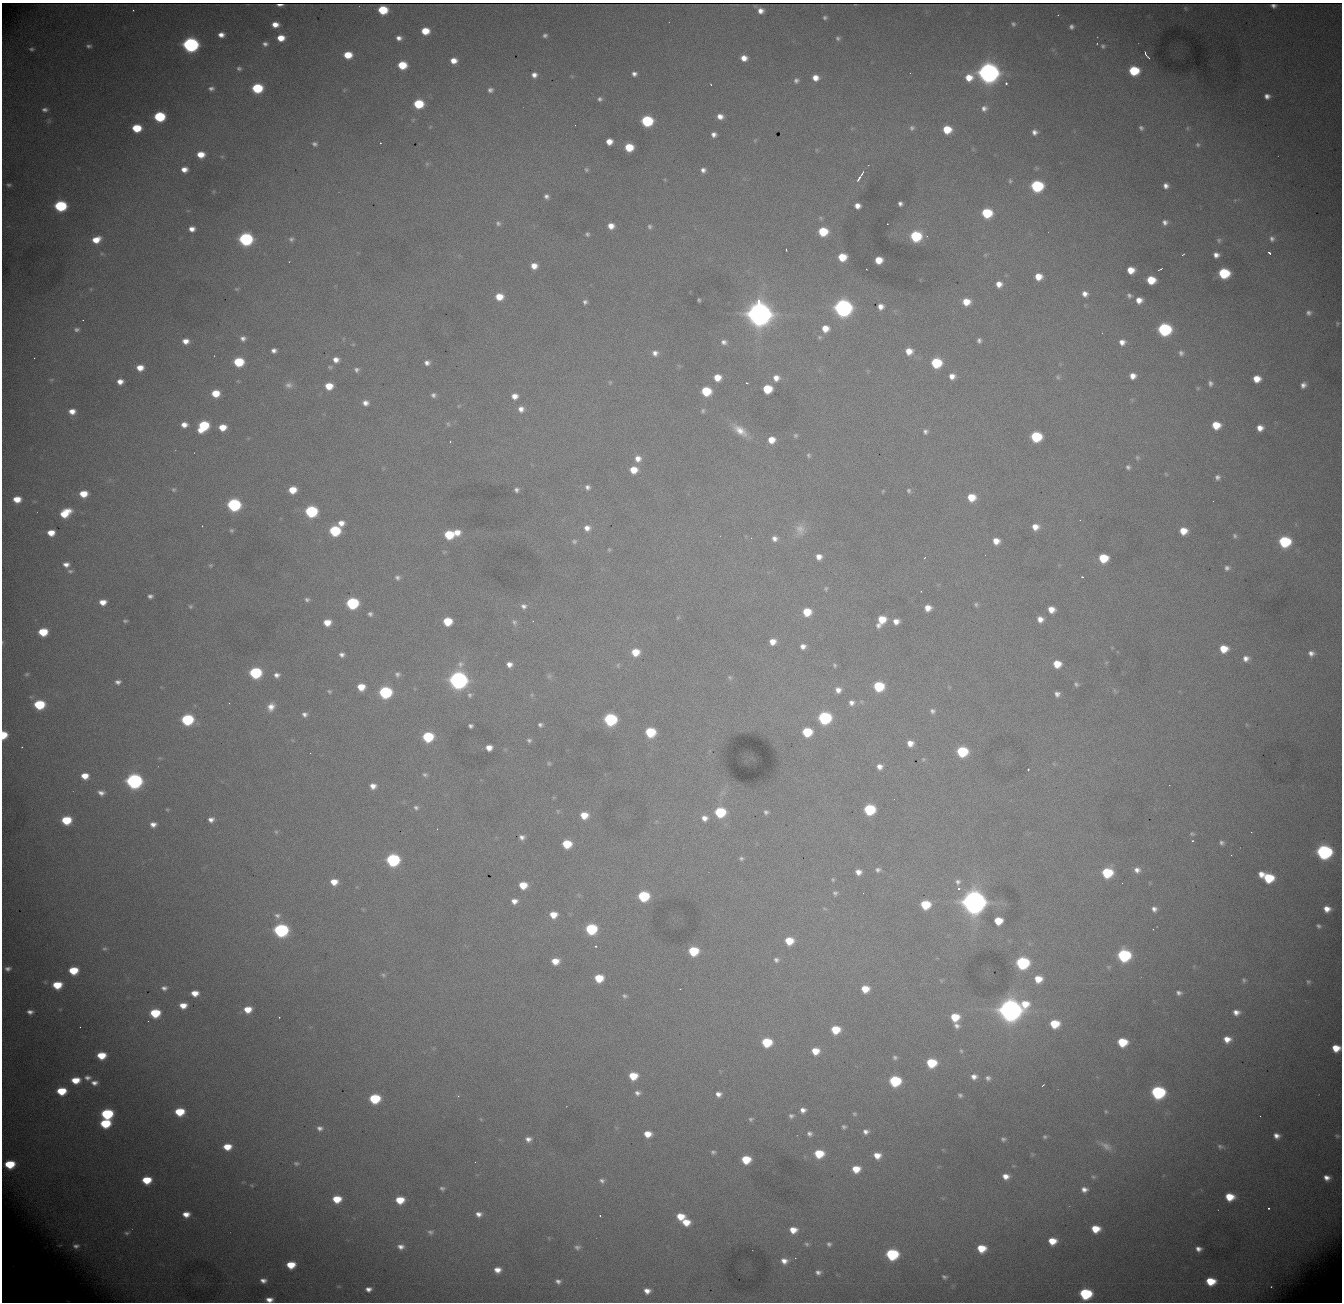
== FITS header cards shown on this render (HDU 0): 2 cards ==
NAXIS1  = 1340
NAXIS2  = 1300

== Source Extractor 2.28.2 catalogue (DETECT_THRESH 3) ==
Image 1340 x 1300 px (HDU 0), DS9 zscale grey, 1 PNG px = 1 image px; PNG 1344 x 1304 px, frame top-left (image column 1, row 1300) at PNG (2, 3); no overlay
Background 2630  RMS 29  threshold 87.5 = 3 sigma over >= 5 px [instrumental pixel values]
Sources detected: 484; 2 with non-positive FLUX_AUTO (blend fragments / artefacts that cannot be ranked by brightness) are not listed; the other 482 listed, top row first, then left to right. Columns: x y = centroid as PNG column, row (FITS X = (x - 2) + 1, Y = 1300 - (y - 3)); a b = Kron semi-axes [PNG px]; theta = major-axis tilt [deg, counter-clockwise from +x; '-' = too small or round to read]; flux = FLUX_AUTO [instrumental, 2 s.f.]
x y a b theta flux
280 5 5 2 - 8.1e+03
133 10 2 2 - 1.4e+03
383 10 7 6 - 8.4e+04
761 11 5 5 - 1.2e+04
825 17 4 4 - 3.8e+03
275 24 6 5 - 1.9e+04
1013 24 6 5 - 4.2e+03
1071 27 5 4 - 5.8e+03
425 31 6 6 - 4.3e+04
221 35 6 5 - 1.3e+04
545 35 5 4 - 5.0e+03
281 38 6 5 - 2.9e+04
399 38 5 4 - 9.2e+03
838 38 6 5 - 4.2e+03
265 44 6 5 - 6.3e+03
1097 44 2 2 - 1.2e+03
190 45 8 7 - 7.8e+05
89 46 6 5 - 5.1e+03
1103 46 5 5 - 3.8e+03
31 49 5 4 - 4.0e+03
348 55 7 6 - 4.3e+04
1146 55 9 2 -55 5.3e+03
744 58 7 6 - 1.8e+04
454 61 6 5 - 2.0e+04
402 65 7 6 - 6.0e+04
239 68 5 4 - 4.3e+03
1134 71 7 6 - 1.1e+05
988 72 9 8 - 2.6e+06
634 74 5 5 - 7.7e+03
534 75 6 6 - 1.1e+04
969 77 10 8 26 3.3e+04
815 78 7 6 - 1.9e+04
796 80 7 7 - 6.6e+03
1006 83 3 3 - 3.3e+03
711 84 2 2 - 1.4e+03
211 88 7 5 -1 6.2e+03
257 88 7 6 - 1.3e+05
490 90 7 6 - 6.7e+03
1267 96 7 6 - 1.0e+04
600 99 6 5 - 5.6e+03
418 104 7 6 - 9.6e+04
984 108 8 7 - 1.0e+04
45 110 7 5 0 6.7e+03
720 116 7 6 - 1.4e+04
159 117 7 6 - 1.5e+05
49 121 8 5 82 3.7e+03
647 121 7 7 - 2.0e+05
575 125 2 2 - 1.3e+03
137 128 7 6 - 7.0e+04
912 128 7 6 - 5.3e+03
1141 128 5 4 - 4.7e+03
1187 128 7 4 90 2.9e+03
947 129 7 6 - 5.4e+04
1034 132 6 6 - 9.4e+03
714 134 5 5 - 8.7e+03
755 140 6 4 45 2.6e+03
609 142 6 5 - 2.0e+04
380 143 2 2 - 1.1e+03
315 144 7 5 -18 5.3e+03
1198 145 7 6 - 4.9e+03
629 147 6 6 - 5.9e+04
201 154 7 6 - 3.0e+04
222 156 6 4 1 2.7e+03
427 164 6 5 - 3.3e+03
184 169 6 5 - 1.5e+04
586 170 6 5 - 3.8e+03
703 170 6 5 - 8.0e+03
862 173 8 3 55 4.7e+03
859 178 7 3 55 6.2e+03
1010 181 6 5 - 3.1e+03
9 185 6 4 0 3.8e+03
1037 186 8 7 - 2.5e+05
1166 186 6 6 - 1.0e+04
546 196 5 5 - 6.6e+03
900 203 5 4 - 6.3e+03
60 206 8 6 -1 2.2e+05
857 206 6 5 - 1.4e+04
987 213 7 7 - 1.1e+05
821 218 6 5 - 3.5e+03
1165 222 7 7 - 8.7e+03
498 223 7 6 - 4.8e+03
611 226 7 6 - 1.8e+04
650 226 5 5 - 4.3e+03
192 229 5 5 - 1.4e+04
823 232 7 6 - 8.3e+04
587 234 5 5 - 3.9e+03
916 236 7 7 - 1.6e+05
246 239 8 7 - 4.2e+05
291 239 8 7 - 5.9e+03
1272 239 8 7 - 8.0e+03
96 240 8 6 20 3.0e+04
1219 240 6 6 - 4.0e+03
786 250 3 2 - 1.5e+03
1269 253 4 3 - 3.8e+03
985 255 6 4 44 2.5e+03
1183 255 4 2 - 2.1e+03
1216 255 6 5 - 1.1e+04
842 257 7 6 - 4.9e+04
878 260 6 6 - 3.6e+04
534 266 6 6 - 1.9e+04
1160 269 5 2 - 2.1e+03
1131 270 6 6 - 3.0e+04
1224 273 7 7 - 1.5e+05
1038 277 6 6 - 2.8e+04
1151 280 7 6 - 5.6e+04
999 284 7 7 - 1.7e+04
236 289 6 4 -19 2.8e+03
1085 294 7 6 - 1.2e+04
1129 295 8 6 -42 5.3e+03
499 297 7 6 - 3.3e+04
699 300 4 3 - 2.8e+03
1139 300 6 6 - 1.7e+04
585 302 5 5 - 5.6e+03
966 302 7 6 - 3.2e+04
881 307 6 5 - 1.3e+04
843 308 8 8 - 1.3e+06
759 311 16 8 -85 4.9e+06
1309 313 7 6 - 6.4e+03
83 320 2 2 - 3.5e+03
1337 323 6 3 -90 2.0e+03
825 328 7 7 - 2.6e+04
77 329 7 5 7 5.4e+03
1164 329 8 7 - 3.5e+05
820 337 6 5 - 3.4e+03
243 338 7 6 - 8.5e+03
979 340 5 5 - 5.5e+03
186 341 7 6 - 1.7e+04
724 342 7 6 - 7.8e+03
1122 342 6 6 - 1.2e+04
274 350 5 4 - 7.9e+03
909 351 7 6 - 2.4e+04
655 353 8 8 - 1.1e+04
1181 353 7 6 - 6.3e+03
34 358 2 2 - 1.1e+03
336 360 6 6 - 1.3e+04
239 362 7 6 - 1.0e+05
427 363 6 5 - 8.8e+03
936 363 7 7 - 1.2e+05
330 367 6 5 - 3.2e+03
140 368 7 6 - 2.2e+04
357 370 6 6 - 5.6e+03
952 376 6 6 - 1.5e+04
1133 376 6 5 - 1.6e+04
717 377 6 6 - 2.9e+04
1058 377 7 6 - 4.1e+03
776 378 7 7 - 1.5e+04
51 379 7 4 9 3.1e+03
1257 379 6 6 - 3.0e+04
120 382 6 5 - 1.5e+04
610 382 6 4 70 2.5e+03
746 383 3 2 - 1.9e+03
1210 383 7 6 - 6.5e+03
289 385 10 8 -1 9.1e+03
1303 385 7 6 - 9.5e+03
329 386 6 6 - 3.6e+04
1198 388 5 5 - 2.3e+03
767 389 7 6 - 7.5e+04
706 391 7 6 - 8.9e+04
215 393 7 6 - 4.1e+04
433 395 7 6 - 6.2e+03
515 396 6 6 - 1.5e+04
365 403 7 6 - 1.1e+04
458 406 5 3 - 1.9e+03
521 409 8 8 - 1.3e+04
72 411 7 6 - 1.8e+04
703 411 6 6 - 4.0e+03
448 424 6 5 - 3.7e+03
184 425 6 5 - 1.4e+04
1216 425 7 6 - 4.4e+04
203 426 9 7 47 1.3e+05
222 427 6 5 - 3.1e+04
1260 428 6 5 - 1.7e+04
740 430 23 10 -37 3.2e+04
925 431 7 7 - 6.5e+03
795 435 6 6 - 3.7e+03
1036 437 7 7 - 1.4e+05
771 440 7 6 - 2.7e+04
450 442 3 2 - 1.3e+03
808 455 6 6 - 4.1e+03
1137 457 7 6 - 3.6e+03
638 459 8 8 - 1.6e+04
1128 467 6 5 - 4.9e+03
633 470 7 7 - 3.3e+04
1166 474 6 3 -45 1.9e+03
1217 477 5 5 - 6.1e+03
587 487 7 6 - 7.2e+03
174 489 7 6 - 4.3e+03
292 490 6 6 - 3.8e+04
516 490 4 4 - 5.5e+03
883 491 5 4 - 2.2e+03
909 491 6 5 - 4.0e+03
83 494 7 6 - 3.5e+04
971 497 7 7 - 4.4e+04
17 499 7 6 - 3.2e+04
234 505 8 7 - 3.6e+05
311 511 7 7 - 2.5e+05
65 513 10 6 33 4.9e+04
341 523 7 6 - 1.6e+04
1035 527 7 6 - 1.9e+04
587 528 8 7 - 1.4e+04
231 530 5 4 - 3.4e+03
800 530 17 13 86 2.3e+04
335 531 7 6 - 1.6e+05
1183 531 7 6 - 3.1e+04
457 532 8 7 - 2.1e+04
51 533 6 5 - 2.6e+04
449 535 7 6 - 8.6e+04
1235 536 7 5 -59 4.4e+03
774 538 7 6 - 1.0e+04
574 541 7 6 - 5.0e+03
996 541 6 6 - 2.1e+04
1284 542 8 7 - 2.0e+05
609 549 5 4 - 2.5e+03
819 557 6 6 - 1.5e+04
1103 558 7 6 - 7.4e+04
66 564 7 6 - 1.1e+04
210 565 5 5 - 2.9e+03
1227 568 8 7 - 6.9e+03
70 571 8 6 -3 5.0e+03
1082 577 3 2 - 1.6e+03
397 578 8 6 -16 6.3e+03
826 589 7 5 80 3.4e+03
150 596 5 4 - 5.8e+03
307 599 6 5 - 5.0e+03
103 602 7 6 - 1.9e+04
352 603 7 7 - 2.5e+05
976 604 6 5 - 3.8e+03
190 606 6 6 - 3.8e+03
524 606 8 7 - 8.8e+03
928 608 6 6 - 2.1e+04
1051 609 6 6 - 2.1e+04
807 612 7 7 - 4.8e+04
370 614 5 5 - 5.1e+03
678 617 6 3 18 2.3e+03
1040 619 6 6 - 1.4e+04
881 620 10 6 60 4.7e+04
125 621 6 4 0 3.3e+03
447 621 7 6 - 6.6e+04
896 621 7 6 - 1.4e+04
327 622 6 6 - 2.8e+04
514 622 9 6 -70 6.1e+03
43 632 7 6 - 6.4e+04
2 642 5 3 - 1.7e+03
773 642 7 6 - 2.0e+04
803 646 6 6 - 1.1e+04
1224 649 7 6 - 4.0e+04
635 652 7 6 - 4.0e+04
1311 653 7 6 - 9.6e+03
342 655 5 5 - 7.1e+03
1246 658 8 7 - 1.2e+04
460 664 10 9 - 1.2e+04
509 664 6 5 - 1.2e+04
1057 664 6 6 - 3.7e+04
618 665 7 4 83 2.7e+03
835 665 6 4 -58 3.2e+03
255 673 7 7 - 2.2e+05
27 674 7 5 31 3.8e+03
397 674 7 7 - 6.2e+03
277 675 7 6 - 9.0e+03
549 676 6 6 - 4.9e+03
730 677 7 6 - 4.2e+03
458 680 8 7 - 1.4e+06
118 682 7 5 6 7.1e+03
1076 684 6 5 - 4.1e+03
879 686 7 7 - 1.2e+05
361 687 6 6 - 3.3e+04
838 690 7 7 - 1.3e+04
1115 690 8 3 -71 3.1e+03
329 691 5 4 - 3.0e+03
385 692 7 7 - 2.9e+05
1057 694 5 5 - 7.4e+03
470 695 7 6 - 5.5e+03
532 695 6 5 - 3.1e+03
851 703 8 7 - 9.9e+03
39 705 7 6 - 1.3e+05
271 707 11 9 66 1.8e+04
932 711 7 7 - 6.4e+03
304 714 6 6 - 7.5e+03
824 718 8 7 - 3.1e+05
610 719 7 7 - 3.0e+05
187 720 8 6 1 2.1e+05
540 725 5 4 - 4.9e+03
470 726 4 4 - 4.9e+03
650 732 7 7 - 1.1e+05
807 732 7 6 - 9.1e+04
4 735 6 5 - 4.8e+04
428 737 7 6 - 1.4e+05
529 740 6 5 - 4.5e+03
910 743 6 6 - 1.7e+04
22 747 2 2 - 1.5e+03
489 748 6 5 - 1.8e+04
962 752 7 7 - 1.5e+05
310 753 2 2 - 1.1e+03
923 759 6 5 - 3.1e+03
549 763 6 4 -68 2.8e+03
880 767 6 6 - 1.2e+04
1028 769 3 2 - 2.5e+03
425 774 6 5 - 4.2e+03
85 776 7 6 - 2.6e+04
134 781 8 7 - 7.8e+05
373 786 7 6 - 1.4e+04
101 793 8 6 -17 9.8e+03
416 808 7 6 - 5.3e+03
167 809 5 3 - 2.2e+03
869 809 7 7 - 1.6e+05
558 811 5 5 - 2.7e+03
720 812 7 7 - 1.4e+05
766 812 5 5 - 5.0e+03
584 815 7 6 - 3.1e+04
704 818 9 8 - 1.5e+04
211 819 6 5 - 9.8e+03
66 820 7 6 - 7.9e+04
153 824 7 5 0 1.2e+04
437 829 2 2 - 1.2e+03
276 832 6 5 - 3.1e+03
1192 834 6 5 - 3.4e+03
522 837 7 6 - 8.2e+03
1192 841 3 3 - 2.0e+03
1222 843 6 5 - 5.4e+03
567 844 7 6 - 6.8e+04
1324 852 8 7 - 5.9e+05
741 858 6 5 - 4.1e+03
393 860 8 7 - 3.5e+05
878 870 7 5 2 6.0e+03
1137 870 7 7 - 1.1e+04
858 872 6 5 - 1.3e+04
1107 873 8 7 - 1.2e+05
1261 874 6 5 - 1.6e+04
1268 878 8 7 - 9.7e+04
833 880 6 4 -89 2.8e+03
334 882 7 6 - 2.4e+04
958 882 8 7 - 7.5e+03
1122 883 2 2 - 8.2e+02
523 885 7 6 - 3.8e+04
959 889 5 4 - 4.1e+03
835 893 7 6 - 5.2e+03
643 896 7 7 - 1.5e+05
514 901 6 5 - 1.2e+04
974 901 12 9 -82 4.0e+06
925 905 7 6 - 8.0e+04
825 909 6 3 -19 2.5e+03
1154 909 6 5 - 8.2e+03
1327 909 6 5 - 1.7e+04
553 915 7 6 - 2.8e+04
277 916 8 7 - 6.8e+03
998 921 7 6 - 4.6e+04
1318 926 5 4 - 4.0e+03
591 929 7 7 - 1.7e+05
281 930 8 7 - 4.8e+05
789 941 7 6 - 4.6e+04
596 946 3 3 - 2.2e+03
104 949 6 5 - 3.6e+03
693 951 7 6 - 9.1e+04
1124 955 8 7 - 3.0e+05
776 960 7 6 - 6.0e+03
555 961 7 6 - 2.7e+04
1022 963 8 7 - 2.9e+05
8 969 8 6 7 8.5e+03
73 970 7 6 - 6.0e+04
383 975 7 5 -24 3.8e+03
599 978 7 6 - 5.6e+04
1038 979 7 7 - 3.3e+04
941 980 6 4 -19 2.5e+03
1244 980 6 5 - 4.0e+03
1308 982 5 5 - 3.3e+03
57 985 7 6 - 5.6e+04
164 988 8 6 -5 7.8e+03
680 989 2 2 - 1.3e+03
865 989 7 6 - 3.5e+04
195 993 6 5 - 2.2e+04
1179 993 7 5 -10 6.7e+03
625 996 6 5 - 4.1e+03
183 1005 6 5 - 2.2e+04
248 1009 8 6 1 3.1e+04
1010 1010 11 10 - 3.1e+06
30 1012 7 5 -2 8.7e+03
1236 1012 7 6 - 1.2e+04
155 1013 7 6 - 8.7e+04
279 1017 3 2 - 5.3e+03
955 1017 7 6 - 5.2e+04
1054 1024 7 6 - 6.3e+04
957 1026 8 6 -38 8.1e+03
80 1027 2 2 - 1.0e+03
835 1030 7 6 - 5.8e+04
1227 1039 8 6 -6 2.1e+04
767 1042 7 6 - 9.4e+04
1122 1042 7 6 - 7.6e+04
1336 1048 7 6 - 3.6e+04
815 1051 7 6 - 3.2e+04
961 1051 5 4 - 2.6e+03
101 1055 7 6 - 4.8e+04
895 1057 6 5 - 4.5e+03
931 1063 7 6 - 9.5e+04
633 1076 7 6 - 4.9e+04
974 1077 7 6 - 1.1e+04
87 1078 8 6 -3 8.4e+03
988 1078 6 5 - 6.0e+03
76 1080 8 6 1 3.7e+04
895 1081 8 7 - 1.7e+05
94 1083 8 6 -3 1.0e+04
1043 1085 3 2 - 2.6e+03
61 1091 7 6 - 6.3e+04
1158 1092 8 7 - 3.8e+05
637 1093 7 6 - 7.4e+03
718 1094 6 5 - 1.0e+04
960 1095 6 5 - 4.5e+03
458 1096 4 4 - 1.8e+03
375 1099 7 6 - 1.2e+05
803 1110 6 6 - 1.0e+04
1106 1111 6 4 -88 2.8e+03
179 1112 7 6 - 6.6e+04
107 1114 8 6 2 1.9e+05
854 1114 5 4 - 2.9e+03
791 1116 7 6 - 5.2e+03
481 1119 6 4 -87 2.3e+03
751 1119 6 5 - 3.7e+03
105 1123 8 6 6 9.8e+04
844 1127 4 4 - 3.9e+03
320 1128 8 7 - 8.4e+03
866 1132 6 5 - 8.3e+03
648 1134 6 5 - 2.7e+04
809 1134 6 5 - 6.5e+03
1276 1136 7 5 -31 1.2e+04
1337 1136 7 5 -15 3.4e+03
1045 1137 5 5 - 3.4e+03
528 1139 8 6 6 9.9e+03
1003 1139 7 6 - 5.1e+03
1106 1146 19 9 -31 1.7e+04
1220 1146 10 6 -9 6.7e+03
227 1147 7 6 - 3.3e+04
713 1152 5 5 - 4.0e+03
819 1154 7 6 - 6.5e+04
1032 1154 6 4 -71 2.5e+03
877 1155 7 6 - 2.2e+04
746 1160 7 6 - 6.3e+04
296 1163 6 5 - 4.2e+03
10 1164 7 6 - 7.7e+04
856 1169 7 6 - 3.4e+04
1006 1176 7 6 - 1.6e+04
1093 1177 7 5 -4 3.9e+03
1327 1178 6 5 - 1.2e+04
147 1180 7 6 - 5.7e+04
602 1181 7 5 -34 5.8e+03
252 1185 6 4 -19 2.5e+03
442 1188 6 5 - 4.7e+03
1084 1189 8 6 -5 1.1e+04
1230 1197 7 6 - 4.8e+04
337 1199 7 6 - 4.5e+04
400 1200 7 6 - 4.6e+04
1268 1208 3 2 - 2.3e+03
186 1214 7 6 - 2.0e+04
479 1214 7 5 -8 1.0e+04
600 1216 3 2 - 2.5e+03
680 1216 7 6 - 3.6e+04
686 1222 7 6 - 3.3e+04
1095 1229 7 6 - 4.3e+04
793 1230 8 7 - 2.6e+04
430 1232 8 6 -6 5.7e+03
127 1233 7 4 6 4.0e+03
1052 1241 7 6 - 3.5e+04
807 1244 7 5 -33 4.5e+03
829 1244 6 6 - 5.4e+03
60 1245 9 5 25 5.3e+03
76 1246 12 9 0 1.5e+04
401 1247 8 6 -4 1.1e+04
577 1247 8 6 9 5.8e+03
981 1248 7 6 - 4.8e+04
1198 1249 5 5 - 9.8e+03
892 1254 8 7 - 2.2e+05
784 1261 9 7 -20 1.6e+04
291 1265 7 6 - 4.6e+04
497 1270 6 5 - 1.6e+04
818 1272 7 6 - 8.0e+03
944 1277 8 5 -20 4.6e+03
263 1280 7 5 -9 1.0e+04
558 1281 7 6 - 7.7e+03
1210 1281 8 6 -8 5.9e+04
1271 1287 3 3 - 1.4e+03
368 1289 7 6 - 1.1e+04
647 1291 7 6 - 1.5e+04
1085 1294 8 7 - 2.0e+05
269 1300 6 5 - 1.4e+04
At the frame edge (FLAGS 8, measured only in part): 4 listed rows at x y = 2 642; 4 735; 1336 1048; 269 1300
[2 non-positive-flux detections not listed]